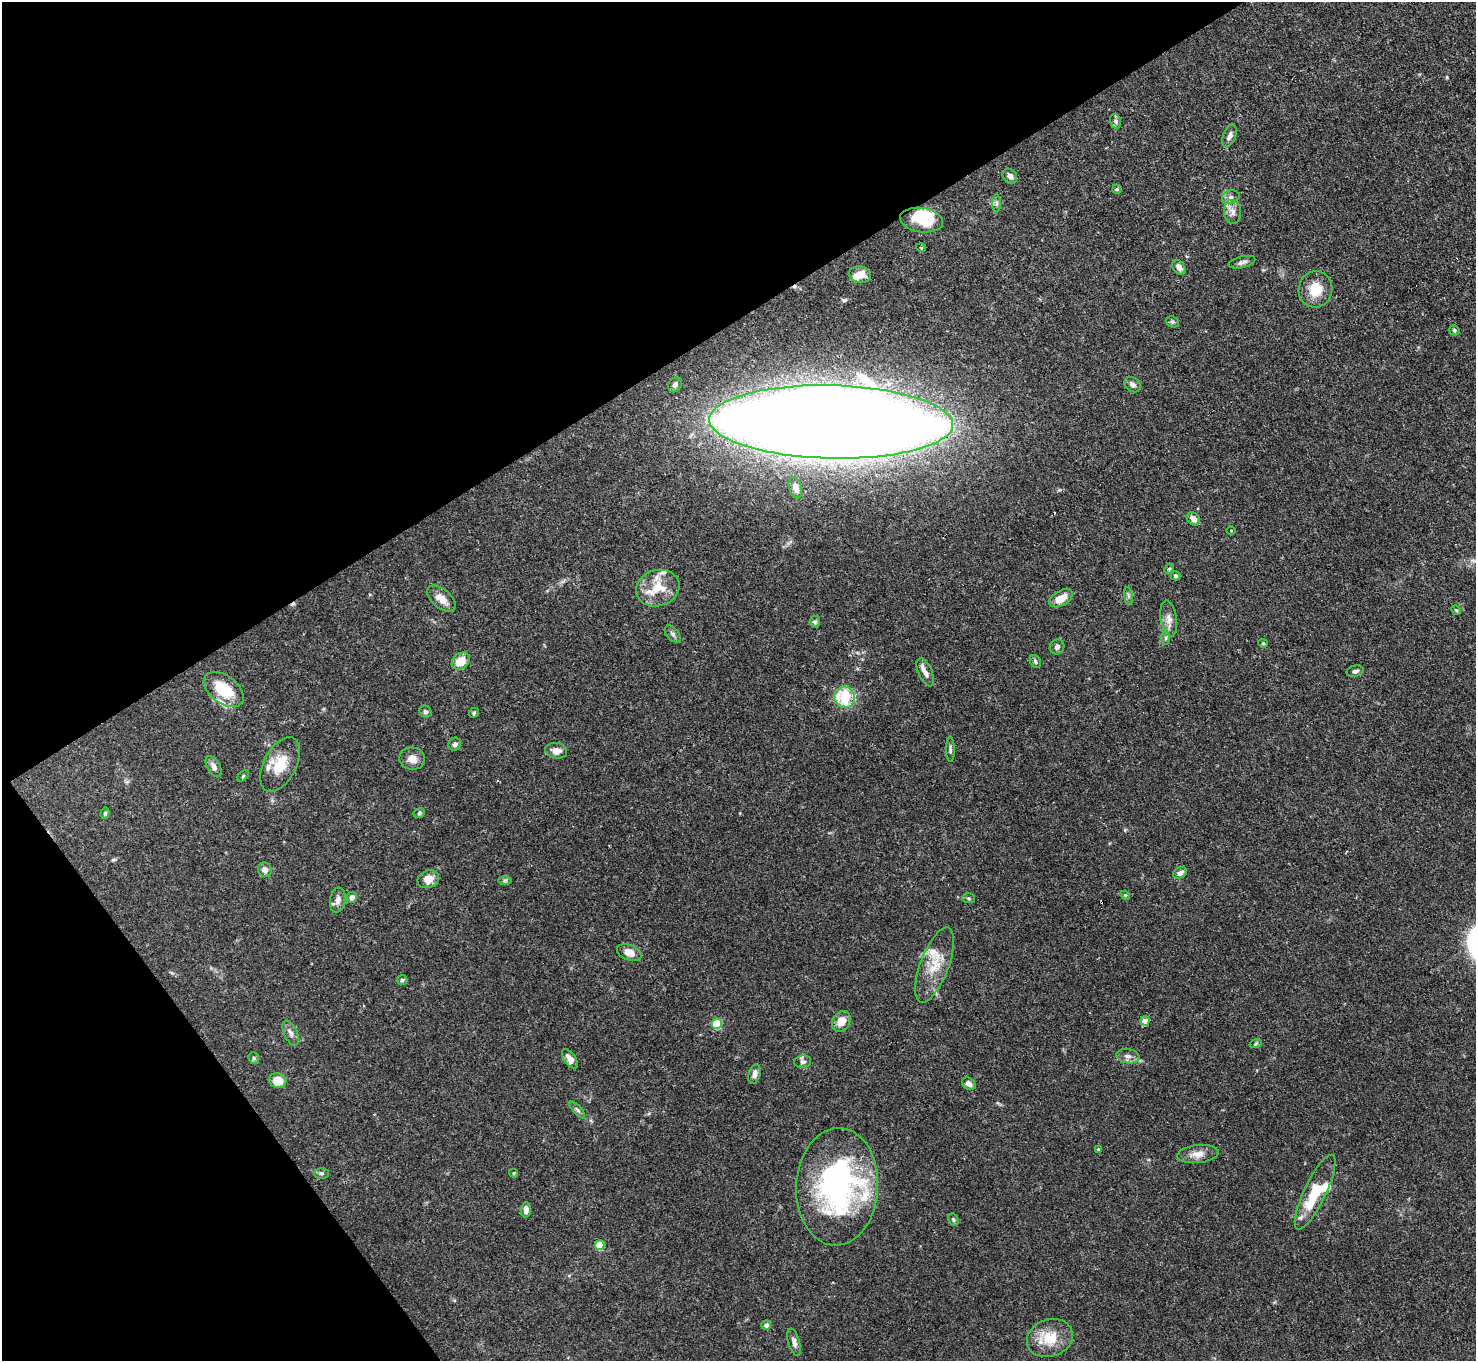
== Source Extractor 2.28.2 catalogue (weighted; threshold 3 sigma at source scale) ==
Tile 5 of 4 x 4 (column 1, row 2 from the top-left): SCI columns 1-1474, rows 2875-4233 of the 5894 x 5887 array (HDU 1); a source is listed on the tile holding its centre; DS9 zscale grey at full resolution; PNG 1478 x 1363 px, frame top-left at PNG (2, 2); each listed source drawn as its Kron ellipse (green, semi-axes under 4 px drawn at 4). Shown black and unused: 31% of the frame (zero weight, under 3 of 4 exposures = <1% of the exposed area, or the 3 px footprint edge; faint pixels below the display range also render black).
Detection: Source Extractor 2.28.2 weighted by HDU 2 'WHT'; one run over the whole footprint, this tile lists its part. Background 0.131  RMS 0.0044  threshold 0.0199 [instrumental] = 3 sigma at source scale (4.5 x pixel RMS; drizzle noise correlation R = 1.50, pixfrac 1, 0.05/0.05 arcsec/px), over >= 5 px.
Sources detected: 103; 3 inside a brighter object's white glare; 3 cosmic-ray / hot-pixel residue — neither listed nor drawn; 10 inside a brighter listed object's ellipse — not listed separately; the other 87 listed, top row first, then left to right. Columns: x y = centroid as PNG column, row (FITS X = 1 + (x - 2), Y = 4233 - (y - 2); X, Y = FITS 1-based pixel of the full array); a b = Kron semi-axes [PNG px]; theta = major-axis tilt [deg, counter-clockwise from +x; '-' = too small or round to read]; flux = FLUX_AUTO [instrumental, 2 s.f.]
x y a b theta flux
1115 121 7 5 -73 1
1229 136 12 6 69 2
1010 176 8 6 -49 1.9
1117 189 5 4 - 0.6
1231 197 9 6 14 1.6
996 203 9 4 90 0.96
1233 212 12 8 -85 2.9
921 220 22 12 -8 15
921 248 5 3 - 0.35
1242 262 14 5 14 1.6
1179 267 8 5 -52 2.5
860 275 11 8 -9 4.4
1315 289 18 17 - 9.3
1172 322 7 5 -21 0.75
1454 330 5 4 - 0.81
675 385 8 6 55 1.3
1133 385 9 6 -39 1.5
831 422 122 36 -1 2100
795 488 11 6 -74 3
1193 519 7 5 -45 2.4
1231 530 4 3 - 0.34
1169 569 5 4 - 0.56
1176 576 5 4 - 0.77
658 588 22 18 17 10
1128 596 9 4 -82 0.98
1061 598 13 7 30 6
441 599 17 9 -40 4.5
1456 610 5 4 - 0.52
1169 619 18 8 -81 3.3
815 622 6 5 - 0.89
673 634 10 6 -48 1.2
1166 638 6 4 89 0.79
1263 643 5 4 - 0.5
1057 647 8 7 - 1.5
461 661 10 7 42 6.5
1035 661 7 5 -61 0.79
1355 671 9 5 11 1.2
925 672 15 7 -66 2.2
224 689 23 14 -37 15
844 697 11 10 - 18
425 712 6 5 - 1.1
474 713 5 4 - 0.59
455 744 7 6 - 1.3
950 749 13 3 -89 1
556 751 11 7 -8 3.5
412 758 13 11 -7 3.5
280 764 29 16 62 11
214 766 11 6 -60 2
243 776 7 4 46 0.58
105 813 5 4 - 0.75
419 813 6 4 25 0.7
265 870 7 6 - 2.3
1180 873 7 5 26 2.4
428 879 11 8 21 4
505 880 7 4 0 0.8
1125 895 5 4 - 0.46
352 897 5 5 - 2.3
968 898 6 5 - 0.71
338 900 12 7 81 2.7
629 953 13 7 -23 4.6
935 965 40 14 69 11
402 980 5 5 - 0.81
841 1021 11 8 57 4.8
1145 1021 4 4 - 7.1
717 1024 5 5 - 22
291 1033 13 6 -65 2
1256 1043 6 4 20 0.59
1128 1056 11 7 -8 2.1
254 1058 6 5 - 0.74
570 1059 11 5 -55 3.3
803 1062 8 6 7 1.1
754 1074 10 6 73 1.9
278 1081 9 7 -16 6.3
969 1084 7 5 -35 2.6
577 1110 11 4 -48 1.1
1098 1149 3 3 - 0.39
1198 1154 21 9 6 4.3
322 1173 7 5 0 0.92
514 1173 4 4 - 0.49
837 1187 59 41 87 96
1315 1192 41 11 64 17
526 1210 7 5 88 2.9
953 1219 6 5 - 0.72
600 1245 5 5 - 14
766 1325 4 4 - 1.7
1050 1338 23 18 19 12
794 1342 14 5 -74 2.1
Overlapping masked pixels (flux is a lower limit): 1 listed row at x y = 831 422